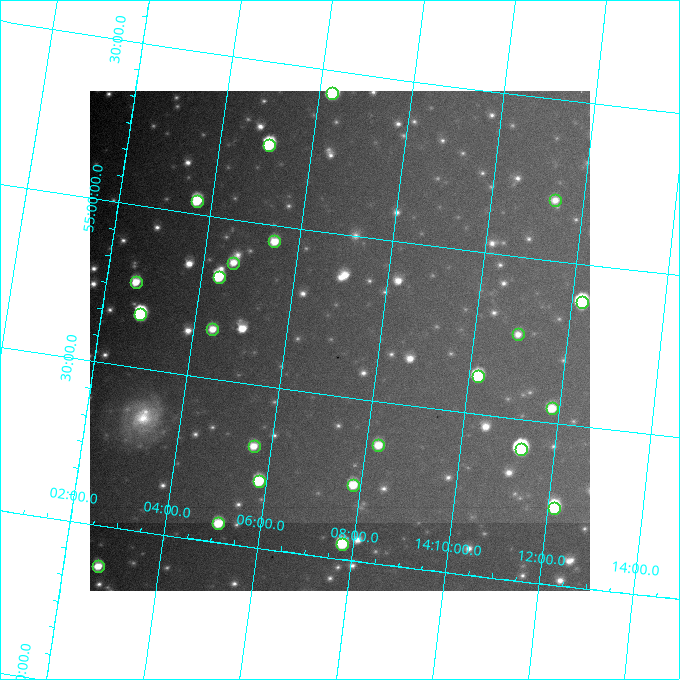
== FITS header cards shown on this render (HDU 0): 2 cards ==
NAXIS1  =                  500
NAXIS2  =                  500

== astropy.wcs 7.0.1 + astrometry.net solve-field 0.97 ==
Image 500 x 500 px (HDU 0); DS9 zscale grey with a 90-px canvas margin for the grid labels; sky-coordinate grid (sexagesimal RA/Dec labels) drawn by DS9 from the SOLVED WCS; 23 Tycho-2 reference stars matched to detected sources circled (green)
Header WCS: none
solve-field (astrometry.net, Tycho-2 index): SOLVED blind (the file carries no WCS)
Solved WCS: RA---TAN-SIP/DEC--TAN-SIP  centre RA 14:07:09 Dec +54:40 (211.79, +54.67 deg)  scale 11.2 arcsec/px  FOV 93.2' x 93.1'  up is -8 deg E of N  parity flipped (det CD > 0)
(file carries no celestial WCS; the grid is the blind solution)
Tycho-2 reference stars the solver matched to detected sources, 23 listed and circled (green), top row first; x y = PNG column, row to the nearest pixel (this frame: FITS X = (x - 90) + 1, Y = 500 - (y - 91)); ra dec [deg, ICRS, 3 dp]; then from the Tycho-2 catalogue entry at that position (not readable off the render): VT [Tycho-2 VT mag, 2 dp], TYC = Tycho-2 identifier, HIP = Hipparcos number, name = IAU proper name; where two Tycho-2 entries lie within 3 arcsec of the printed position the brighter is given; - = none
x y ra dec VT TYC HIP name
332 93 211.567 +55.431 7.85 3855-1333-1 68886 -
269 145 211.265 +55.245 8.86 3855-922-1 - -
555 200 212.848 +55.188 10.86 3855-851-1 - -
197 201 210.921 +55.040 9.34 3855-1232-1 - -
274 241 211.367 +54.950 10.16 3852-159-1 - -
233 263 211.163 +54.866 10.70 3852-121-1 68778 -
219 277 211.096 +54.817 9.53 3852-179-1 - -
136 282 210.657 +54.764 10.38 3852-343-1 - -
582 302 213.055 +54.883 9.04 3852-395-1 69386 -
140 314 210.708 +54.666 8.09 3852-267-1 68621 -
212 329 211.102 +54.653 10.32 3852-301-1 - -
518 334 212.734 +54.760 11.17 3852-443-1 - -
478 376 212.548 +54.617 10.38 3852-439-1 - -
552 408 212.961 +54.544 10.51 3852-565-1 - -
378 445 212.065 +54.366 10.11 3852-288-1 - -
254 446 211.407 +54.312 10.42 3852-274-1 - -
521 449 212.822 +54.409 7.95 3852-722-1 69322 -
259 481 211.460 +54.206 10.51 3852-296-1 - -
353 485 211.959 +54.234 10.41 3852-818-1 - -
554 508 213.036 +54.238 9.31 3852-420-1 - -
218 523 211.279 +54.059 10.51 3852-648-1 - -
342 544 211.943 +54.048 9.71 3852-633-1 - -
98 566 210.682 +53.874 10.55 3852-176-1 - -